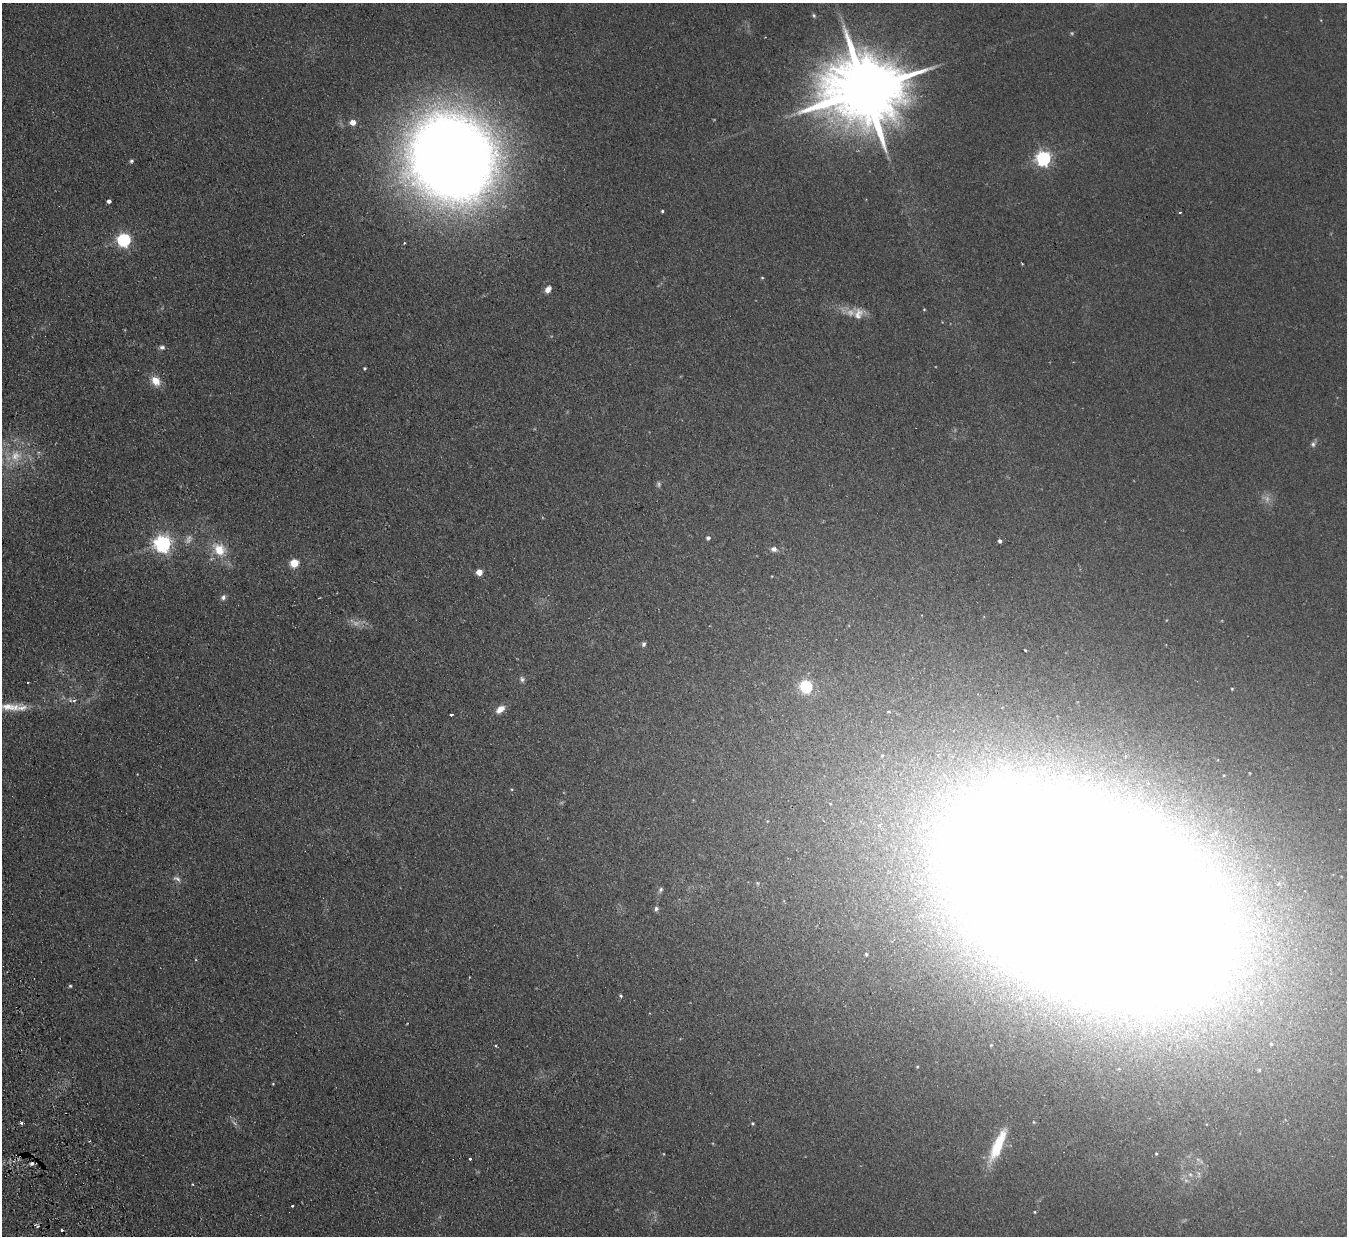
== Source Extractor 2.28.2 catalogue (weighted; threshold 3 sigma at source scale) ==
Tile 7 of 4 x 4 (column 3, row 2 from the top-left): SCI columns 2747-4091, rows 2642-3875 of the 5492 x 5407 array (HDU 1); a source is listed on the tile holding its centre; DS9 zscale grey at full resolution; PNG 1349 x 1238 px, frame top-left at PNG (2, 3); no overlay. Shown black and unused: <1% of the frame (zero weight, under 2 of 3 exposures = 3% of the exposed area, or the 3 px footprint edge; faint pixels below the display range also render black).
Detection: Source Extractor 2.28.2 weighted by HDU 2 'WHT'; one run over the whole footprint, this tile lists its part. Background 0.101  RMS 0.011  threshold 0.0517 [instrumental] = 3 sigma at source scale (4.5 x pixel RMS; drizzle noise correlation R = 1.50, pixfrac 1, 0.05/0.05 arcsec/px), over >= 5 px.
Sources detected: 72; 10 too faint to see at this stretch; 2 inside a brighter object's white glare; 3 cosmic-ray / hot-pixel residue — not listed; the other 57 listed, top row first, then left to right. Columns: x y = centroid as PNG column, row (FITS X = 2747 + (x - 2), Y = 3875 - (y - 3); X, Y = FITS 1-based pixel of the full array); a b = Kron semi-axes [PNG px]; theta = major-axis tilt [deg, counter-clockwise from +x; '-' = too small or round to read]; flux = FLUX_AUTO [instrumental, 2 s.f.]
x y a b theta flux
814 16 6 5 - 1.8
865 90 24 17 12 16000
353 122 5 5 - 10
452 158 50 46 -55 3500
1043 158 6 6 - 300
131 161 5 4 - 2.1
109 201 4 4 - 3.5
662 211 3 3 - 1.5
1180 212 3 3 - 1.8
124 240 6 6 - 230
404 243 4 3 - 1
762 278 5 3 - 1
548 289 8 6 55 7.2
924 309 3 3 - 0.9
858 314 16 11 66 11
162 347 7 6 - 3.3
365 368 4 3 - 1.3
156 381 12 9 -48 15
1313 444 8 6 83 3
708 538 5 4 - 3
1000 541 4 4 - 2.9
163 543 6 6 - 490
219 549 21 16 -45 27
774 549 8 6 -8 4.5
294 563 5 5 - 43
479 572 5 4 - 17
223 597 8 6 66 3.8
643 644 6 5 - 2.4
1026 650 3 3 - 1.4
522 679 8 6 -77 3
28 682 3 2 - 0.87
806 686 6 6 - 190
1232 689 4 3 - 1
74 700 6 4 22 2.5
10 707 37 10 0 24
500 709 11 7 39 10
888 711 5 3 - 1.1
451 715 4 3 - 2.9
511 789 5 3 - 1
177 879 13 6 -25 4.3
661 889 7 5 48 2.3
1085 897 139 77 -23 22000
656 909 7 4 89 2.4
866 954 3 3 - 1.6
70 986 4 4 - 1.4
621 996 5 4 - 1.7
1271 1044 5 4 - 1.6
917 1067 4 3 - 0.98
273 1084 4 3 - 0.86
22 1123 3 3 - 3.7
752 1123 5 4 - 1.3
998 1145 41 11 66 42
1156 1153 3 3 - 1
470 1159 3 3 - 11
32 1164 3 3 - 3.9
292 1206 3 3 - 1.9
1035 1212 4 3 - 1.1
Overlapping masked pixels (flux is a lower limit): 1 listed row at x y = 1085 897
Isophote crosses this tile's border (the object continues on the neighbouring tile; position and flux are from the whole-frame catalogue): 2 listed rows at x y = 10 707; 1085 897